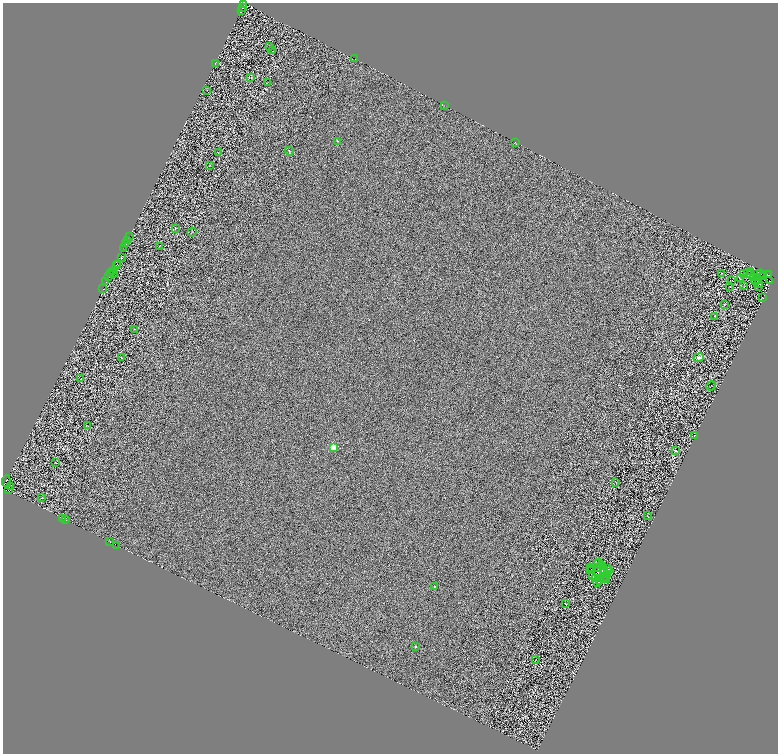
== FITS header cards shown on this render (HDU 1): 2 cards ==
NAXIS1  =                 1551
NAXIS2  =                 1503

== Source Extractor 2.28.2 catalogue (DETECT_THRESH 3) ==
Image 1551 x 1503 px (HDU 1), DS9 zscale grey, zoomed out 1/2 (1 PNG px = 2 x 2 image px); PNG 780 x 756 px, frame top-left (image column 2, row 1502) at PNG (3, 3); each listed source drawn as its Kron ellipse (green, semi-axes under 4 px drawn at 4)
Background 0.347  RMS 2.2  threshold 6.52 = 3 sigma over >= 5 px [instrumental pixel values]
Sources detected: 163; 66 cannot appear on this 1/2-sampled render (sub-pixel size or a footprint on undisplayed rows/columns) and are neither listed nor drawn; the other 97 listed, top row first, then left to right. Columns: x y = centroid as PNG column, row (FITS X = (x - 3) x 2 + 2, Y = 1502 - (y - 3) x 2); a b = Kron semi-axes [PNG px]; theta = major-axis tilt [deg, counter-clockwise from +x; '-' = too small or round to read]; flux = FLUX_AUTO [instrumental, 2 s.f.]
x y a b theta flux
244 4 2 1 - 1100
243 8 2 2 - 7300
241 10 3 2 - 6400
269 47 2 1 - 130
273 51 2 1 - 78
355 58 2 1 - 630
215 63 3 1 - 130
251 77 4 2 - 320
267 83 3 1 - 120
207 90 2 1 - 93
444 105 2 1 - 100
337 141 3 2 - 190
515 142 2 1 - 110
289 151 4 2 - 290
218 153 2 1 - 100
209 165 2 1 - 97
175 228 2 1 - 76
192 232 4 1 - 150
129 236 2 2 - 3200
128 241 3 2 - 5600
125 244 3 2 - 980
159 246 2 2 - 120
124 248 3 2 - 1300
121 258 2 1 - 140
117 264 2 1 - 340
117 266 3 1 - 1100
112 271 2 2 - 1200
751 271 3 1 - 210
113 273 2 1 - 1500
722 273 3 2 - 130
743 273 3 2 - 280
748 273 3 2 - 370
760 273 3 2 - 260
110 274 3 1 - 860
764 274 2 1 - 180
751 275 4 1 - 200
768 275 3 2 - 150
763 276 2 1 - 610
109 277 2 2 - 600
753 277 4 2 - 200
740 279 3 2 - 140
731 281 2 1 - 140
755 281 5 2 - 270
758 281 2 1 - 180
769 281 2 1 - 100
106 282 2 1 - 900
759 284 3 1 - 150
744 286 2 1 - 100
758 286 3 2 - 170
729 287 3 2 - 120
103 289 2 1 - 900
763 298 2 1 - 130
724 304 3 2 - 120
715 316 2 1 - 4900
135 329 2 1 - 1100
121 358 3 1 - 120
699 358 5 4 - 1400
81 379 2 1 - 140
711 386 5 1 - 160
87 426 3 2 - 150
694 436 2 1 - 120
334 447 3 3 - 26000
675 451 3 1 - 120
56 463 3 1 - 160
6 481 6 2 83 37000
616 483 3 2 - 130
10 486 3 2 - 18000
9 489 3 2 - 11000
41 498 3 1 - 130
647 515 3 1 - 110
63 518 2 1 - 2100
65 520 2 1 - 630
110 542 2 1 - 3500
117 546 3 1 - 7800
599 562 2 1 - 35
597 563 3 1 - 160
602 565 2 1 - 180
591 567 2 2 - 99
599 567 3 1 - 170
590 569 3 1 - 350
608 569 3 1 - 70
592 571 2 2 - 97
604 571 3 1 - 53
609 571 2 1 - 200
597 572 3 1 - 180
608 574 2 1 - 160
593 576 2 1 - 160
605 577 2 1 - 91
603 578 2 1 - 120
595 579 2 1 - 39
606 579 2 1 - 250
600 580 2 2 - 39
597 582 3 2 - 190
434 587 2 2 - 180
565 604 2 1 - 150
415 646 2 2 - 480
536 660 3 1 - 110
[66 sub-pixel or undisplayed-footprint detections neither listed nor drawn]